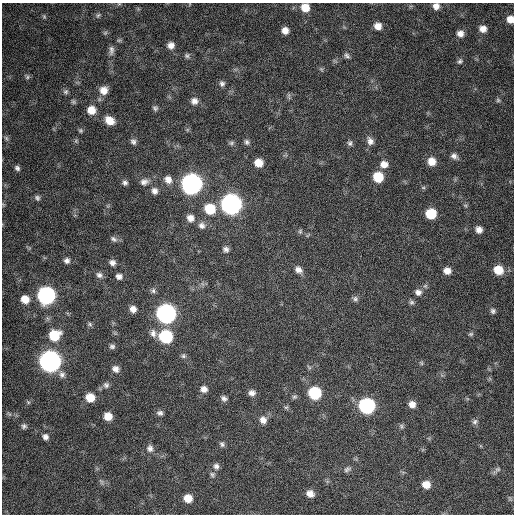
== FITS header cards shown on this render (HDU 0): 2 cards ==
NAXIS1  =                  512 / Axis length
NAXIS2  =                  512 / Axis length

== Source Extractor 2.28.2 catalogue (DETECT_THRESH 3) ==
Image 512 x 512 px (HDU 0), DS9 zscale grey, 1 PNG px = 1 image px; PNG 516 x 516 px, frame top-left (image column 1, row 512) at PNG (2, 3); no overlay
Background 321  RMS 19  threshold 55.7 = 3 sigma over >= 5 px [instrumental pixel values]
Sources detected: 114; all 114 listed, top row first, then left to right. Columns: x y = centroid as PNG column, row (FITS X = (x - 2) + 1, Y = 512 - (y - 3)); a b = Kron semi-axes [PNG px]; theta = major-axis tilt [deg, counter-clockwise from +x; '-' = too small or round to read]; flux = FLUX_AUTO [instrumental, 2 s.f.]
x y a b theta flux
436 6 7 7 - 7400
305 8 8 8 - 17000
98 15 8 5 62 2400
44 16 6 5 - 1900
510 19 7 6 - 11000
378 26 8 7 - 10000
483 29 7 7 - 8800
285 30 7 6 - 8500
105 33 6 5 - 1900
460 33 7 7 - 7500
171 45 7 7 - 7500
111 50 14 7 85 5300
347 55 8 5 -42 3200
187 56 6 6 - 2600
460 61 8 5 49 2900
321 69 6 4 -45 1900
27 77 7 5 24 2500
222 83 8 7 - 4000
104 90 10 9 - 12000
66 92 7 7 - 2900
289 96 9 4 -90 2200
498 100 6 5 - 2100
194 101 9 9 - 7300
73 102 6 5 - 2200
155 108 7 6 - 3100
91 110 9 8 - 16000
109 120 10 8 -34 16000
80 130 6 6 - 2000
6 138 8 5 -60 2500
76 141 7 4 -73 1800
133 141 9 7 -62 4200
370 141 10 8 -66 6700
247 142 8 6 -58 3400
231 143 7 5 15 2700
350 143 8 6 -90 3200
454 156 9 7 -28 5000
432 161 9 8 - 14000
258 163 8 7 - 15000
384 164 9 8 - 10000
17 168 6 5 - 3600
378 177 8 8 - 34000
168 180 11 9 -48 10000
144 182 12 9 13 7500
125 183 7 6 - 3700
191 184 10 9 - 740000
423 188 6 4 0 1700
155 191 9 8 - 6300
37 198 7 6 - 3300
231 204 10 9 - 760000
465 205 6 4 -19 1700
210 209 10 9 - 38000
431 214 8 8 - 36000
190 218 9 9 - 8900
202 225 9 9 - 6500
479 230 7 6 - 7600
300 231 7 5 70 2000
114 239 10 6 -28 3800
226 249 7 7 - 4600
67 261 7 7 - 4300
112 262 7 7 - 5200
298 270 9 7 -44 7000
498 270 9 8 - 22000
447 271 8 7 - 9100
99 275 9 7 -30 4600
119 276 7 6 - 5100
153 291 8 6 77 3200
418 292 9 9 - 6500
46 295 9 9 - 400000
25 299 8 7 - 14000
355 299 8 7 - 3400
411 302 7 6 - 3000
133 309 7 6 - 7500
493 311 7 6 - 3200
166 314 9 9 - 620000
90 324 7 5 -24 2400
153 333 12 8 -80 6400
471 334 7 5 15 2300
54 335 10 9 - 38000
166 336 9 8 - 110000
112 346 7 6 - 3300
183 356 7 6 - 2700
50 361 9 9 - 910000
421 363 6 4 -89 1700
116 369 8 8 - 6700
62 374 9 8 - 5500
106 385 8 8 - 4400
204 389 8 8 - 6900
252 393 8 7 - 6000
315 393 8 8 - 82000
294 397 7 6 - 2500
90 398 8 8 - 20000
224 398 7 6 - 4100
28 402 6 4 -45 1500
412 404 7 7 - 8600
367 406 9 8 - 230000
286 407 6 4 28 2000
160 413 7 6 - 3800
108 416 7 7 - 15000
263 420 9 8 - 8200
475 422 8 7 - 3500
24 426 7 6 - 3200
401 426 7 5 -49 2400
45 437 7 6 - 5100
222 444 8 6 -64 3200
150 448 9 8 - 5600
216 466 8 7 - 4800
347 469 11 6 24 3800
497 470 14 5 42 3600
212 474 7 6 - 3000
101 481 9 4 -48 2600
426 485 7 7 - 14000
310 494 7 6 - 8600
188 498 7 7 - 16000
509 498 7 4 -71 1900
At the frame edge (FLAGS 8, measured only in part): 2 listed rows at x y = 436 6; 510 19